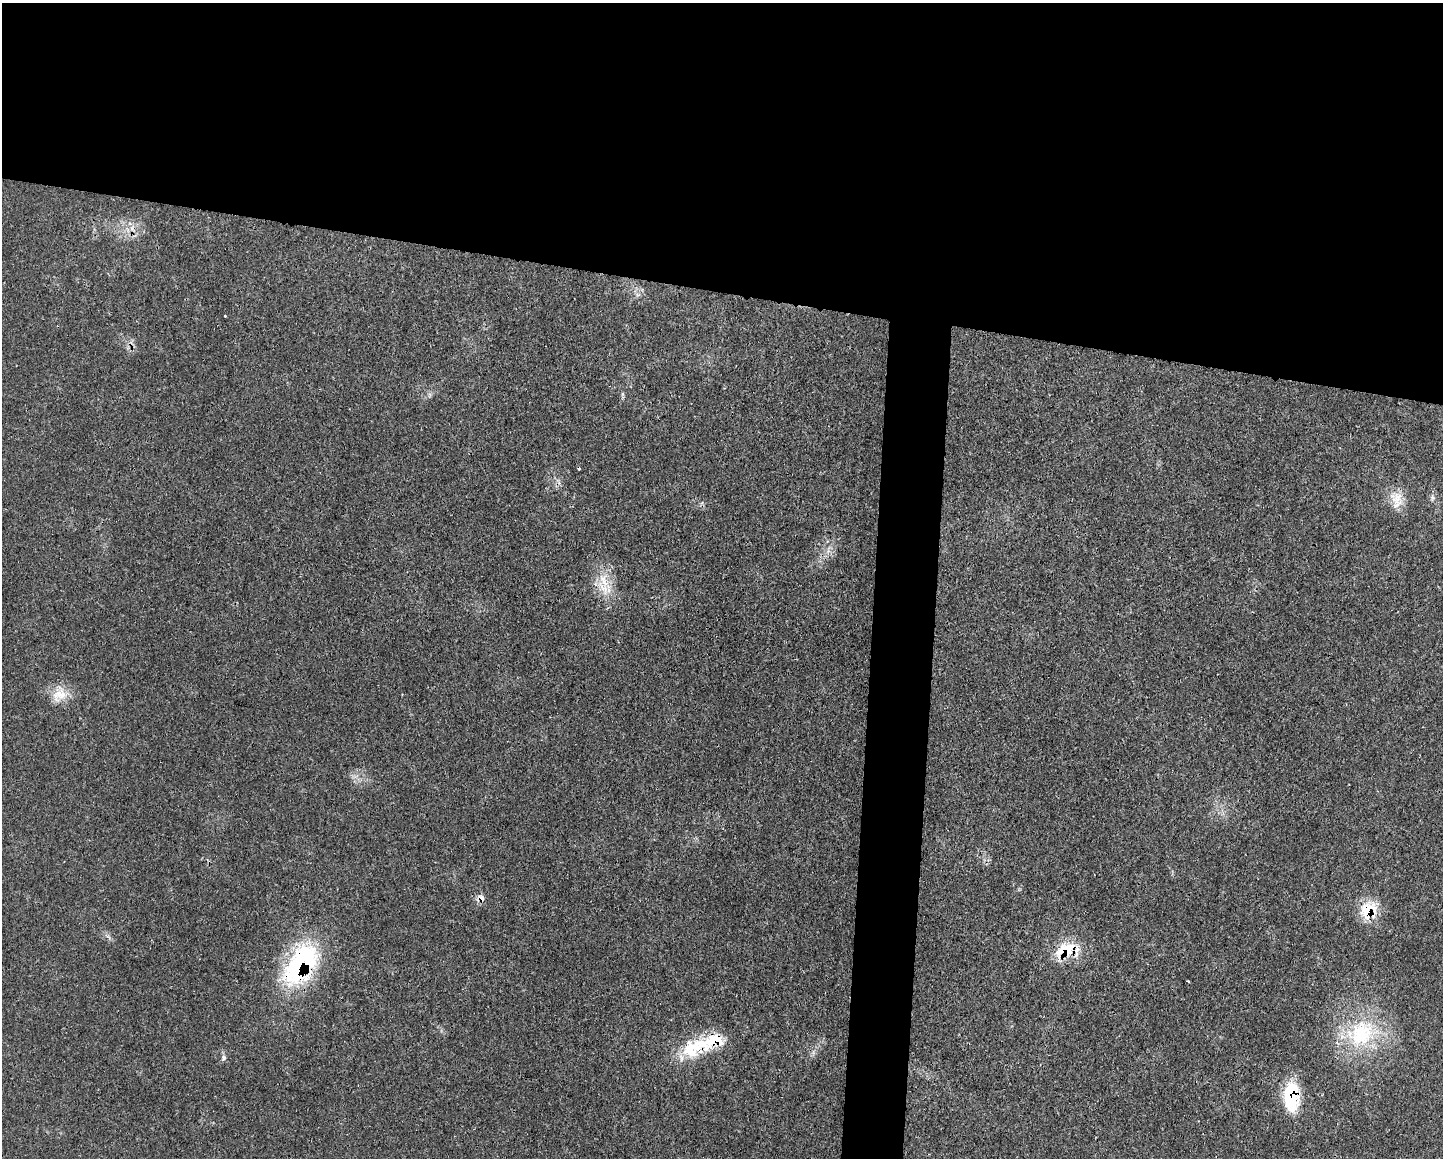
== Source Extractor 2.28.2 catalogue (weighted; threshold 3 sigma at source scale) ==
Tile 2 of 3 x 4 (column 2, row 1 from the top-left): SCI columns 1561-3001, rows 3482-4637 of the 4676 x 4644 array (HDU 1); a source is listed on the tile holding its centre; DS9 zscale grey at full resolution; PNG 1445 x 1160 px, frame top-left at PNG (2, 3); no overlay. Shown black and unused: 28% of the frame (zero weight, under 3 of 4 exposures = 1% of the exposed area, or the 3 px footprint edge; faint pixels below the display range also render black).
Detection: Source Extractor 2.28.2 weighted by HDU 2 'WHT'; one run over the whole footprint, this tile lists its part. Background 0.0211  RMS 0.0023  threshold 0.0104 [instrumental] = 3 sigma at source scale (4.5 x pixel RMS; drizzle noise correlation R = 1.50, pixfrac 1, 0.05/0.05 arcsec/px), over >= 5 px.
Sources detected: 20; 1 cosmic-ray / hot-pixel residue — not listed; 4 inside a brighter listed object's ellipse — not listed separately; the other 15 listed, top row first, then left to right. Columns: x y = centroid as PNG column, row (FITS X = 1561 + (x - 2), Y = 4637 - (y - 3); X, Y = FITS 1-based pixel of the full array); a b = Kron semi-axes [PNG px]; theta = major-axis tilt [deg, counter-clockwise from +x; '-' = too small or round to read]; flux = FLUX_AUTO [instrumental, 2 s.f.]
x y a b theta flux
132 228 7 4 72 0.69
225 316 2 2 - 0.19
1432 498 8 6 -48 0.64
1397 499 21 18 -57 4.2
604 581 34 10 -57 4.8
60 695 25 16 26 4.5
481 898 10 8 -43 1.2
1368 910 23 21 36 7
1065 950 33 18 31 8.1
299 965 59 30 59 32
1188 981 3 2 - 0.28
1361 1033 45 37 30 22
694 1047 45 24 19 13
224 1057 6 6 - 0.56
1291 1096 34 17 90 12
Overlapping masked pixels (flux is a lower limit): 6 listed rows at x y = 481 898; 1368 910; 1065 950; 299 965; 694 1047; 1291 1096